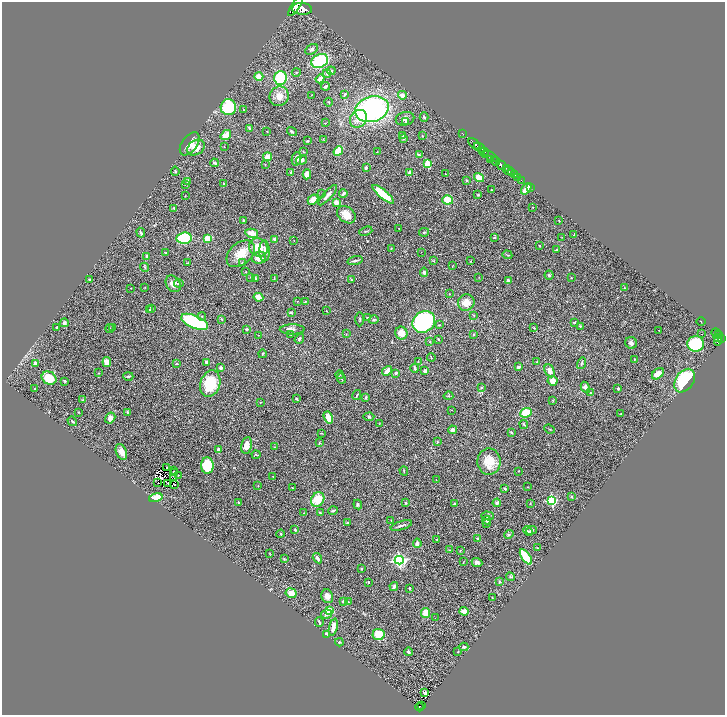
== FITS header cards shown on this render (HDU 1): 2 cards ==
NAXIS1  =                 1446
NAXIS2  =                 1425

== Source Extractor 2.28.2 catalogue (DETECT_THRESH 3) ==
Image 1446 x 1425 px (HDU 1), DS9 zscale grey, zoomed out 1/2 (1 PNG px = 2 x 2 image px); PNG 727 x 717 px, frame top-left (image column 2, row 1425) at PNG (2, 2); each listed source drawn as its Kron ellipse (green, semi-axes under 4 px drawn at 4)
Background 1.39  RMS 0.04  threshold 0.12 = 3 sigma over >= 5 px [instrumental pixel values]
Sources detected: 350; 27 cannot appear on this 1/2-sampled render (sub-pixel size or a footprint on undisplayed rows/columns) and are neither listed nor drawn; the other 323 listed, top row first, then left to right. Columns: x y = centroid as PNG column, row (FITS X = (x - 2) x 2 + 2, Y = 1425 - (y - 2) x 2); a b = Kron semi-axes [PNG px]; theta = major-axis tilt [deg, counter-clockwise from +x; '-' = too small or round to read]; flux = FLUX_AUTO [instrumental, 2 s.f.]
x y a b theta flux
296 6 11 4 54 6100
302 9 10 5 -5 7600
312 49 7 5 30 19
320 61 9 6 28 460
331 71 4 4 - 16
296 72 4 3 - 6.4
327 73 4 3 - 12
259 76 4 4 - 65
280 78 7 6 - 470
320 79 5 3 - 50
326 86 4 3 - 15
345 94 4 2 - 5.2
311 95 2 2 - 2.6
402 95 4 4 - 40
279 96 10 9 - 71
329 102 4 2 - 4.5
228 107 8 8 - 430
372 109 17 12 16 1600
243 110 3 2 - 4.9
424 117 4 3 - 12
358 119 9 8 - 73
405 119 9 6 13 39
406 121 3 3 - 12
325 123 3 2 - 3.6
249 128 4 3 - 8.4
267 132 2 1 - 3.5
292 132 5 2 - 13
463 134 3 1 - 28
226 135 6 3 36 110
403 136 4 3 - 7.5
422 136 3 2 - 3.2
403 138 4 3 - 21
323 139 3 2 - 3.3
307 141 4 3 - 7.1
190 144 13 7 53 70
474 144 7 3 -42 2200
224 147 2 2 - 3
196 148 9 7 34 92
480 148 6 2 -37 1700
338 151 5 3 - 170
303 152 3 2 - 4.3
377 152 2 2 - 3.6
484 152 5 2 - 480
486 154 3 2 - 570
419 155 4 3 - 11
491 156 8 2 -34 1800
268 157 4 4 - 72
297 159 7 4 77 31
301 160 5 4 - 19
490 160 3 2 - 310
496 161 4 3 - 1300
214 163 4 3 - 13
265 164 2 2 - 3.2
427 164 3 3 - 240
501 165 5 2 - 3000
366 168 3 2 - 11
506 169 3 2 - 580
175 171 5 3 - 6.9
509 171 5 2 - 1200
291 172 3 3 - 10
410 172 3 3 - 37
511 172 2 2 - 540
307 174 5 4 - 44
445 174 2 2 - 2.8
514 175 3 2 - 360
479 177 5 4 - 100
517 178 3 2 - 250
467 180 3 2 - 6.6
521 180 2 1 - 75
188 181 3 3 - 34
224 183 3 3 - 11
185 184 3 2 - 8.1
530 187 2 1 - 30
526 189 6 3 49 88
492 190 3 2 - 3.5
322 193 2 2 - 3
343 194 4 3 - 21
383 194 13 4 -40 230
328 195 13 3 48 32
478 195 3 2 - 7
185 196 2 1 - 3.6
313 200 6 4 42 65
448 200 5 4 - 140
336 202 4 3 - 40
532 207 2 2 - 3.3
174 208 3 2 - 7.8
346 215 10 7 -39 110
244 220 3 2 - 8.8
559 220 2 2 - 4
398 228 2 1 - 2
366 231 7 2 19 8.2
424 232 5 3 - 10
141 233 5 2 - 19
252 233 6 4 -13 65
574 235 4 2 - 5
562 237 2 2 - 3.3
184 238 7 5 6 490
207 238 4 3 - 180
494 238 4 3 - 6.8
275 239 3 3 - 22
294 240 3 1 - 2.6
540 246 2 2 - 5.8
258 248 10 8 -45 150
391 248 3 3 - 4.7
557 250 3 3 - 5.9
265 251 10 5 -88 35
421 252 2 1 - 8.2
166 253 3 2 - 3.7
241 254 16 10 41 140
507 255 5 2 - 6.6
147 256 3 2 - 15
259 258 7 6 - 70
355 261 8 2 16 14
434 261 3 3 - 4.7
470 261 3 2 - 4.2
188 263 3 1 - 2.9
242 263 3 3 - 6.5
453 266 4 1 - 3
145 267 5 2 - 6.4
246 272 2 2 - 3.7
424 272 4 3 - 19
549 275 4 4 - 11
251 277 3 2 - 5.2
479 277 2 2 - 1.8
571 278 3 3 - 5.4
255 279 3 2 - 14
274 279 4 2 - 4.5
89 280 2 2 - 6.4
352 280 3 3 - 6.7
508 280 3 3 - 20
179 283 4 3 - 11
173 284 9 7 -55 43
145 287 2 2 - 2.9
131 288 2 1 - 3
625 288 2 2 - 3
450 294 2 2 - 3
258 297 5 3 - 78
297 301 2 1 - 2.2
305 302 3 2 - 5.3
466 303 8 8 - 87
151 308 3 3 - 6.7
149 310 4 3 - 11
326 311 2 2 - 6.5
291 313 4 3 - 8.8
473 315 3 2 - 4.6
202 316 4 3 - 7.2
368 318 3 2 - 6.3
222 319 3 3 - 7.1
360 319 7 2 -89 9.3
374 320 5 4 - 12
194 322 14 6 -23 860
424 322 12 10 36 1200
574 322 4 3 - 7.2
701 322 4 1 - 2.5
64 323 4 3 - 17
439 325 2 2 - 6.7
580 326 4 3 - 8.8
57 327 3 2 - 12
113 327 3 3 - 6.8
110 328 4 3 - 7.2
534 328 3 2 - 7.7
247 329 3 2 - 11
292 329 12 5 0 29
659 330 2 1 - 2.9
401 333 6 6 - 85
716 333 5 2 - 360
346 334 3 2 - 3.1
474 334 4 3 - 7.6
701 334 2 1 - 8.6
259 335 2 2 - 2.3
291 335 2 1 - 2.2
718 335 2 1 - 220
718 337 2 1 - 100
722 338 3 2 - 880
299 339 5 3 - 8.7
438 339 3 2 - 5.5
718 340 6 3 76 1100
430 342 3 2 - 4.9
631 343 6 6 - 29
696 344 8 7 - 490
262 354 4 3 - 5.7
431 357 4 2 - 4.8
635 359 2 2 - 3.7
107 362 5 4 - 66
206 362 4 3 - 11
418 362 2 2 - 2.9
537 362 3 3 - 4.8
35 363 3 3 - 27
581 363 6 2 73 8
176 364 3 2 - 4.5
518 367 4 3 - 19
220 368 3 3 - 16
415 368 4 3 - 13
387 371 5 3 - 76
425 371 4 3 - 14
550 371 7 4 -65 41
98 373 3 2 - 3.6
396 373 4 3 - 15
658 374 7 4 42 87
340 375 4 2 - 5.3
128 376 5 3 - 12
49 378 8 6 -31 180
341 378 5 3 - 8
65 381 3 3 - 8.9
553 381 5 4 - 70
685 381 13 9 54 490
210 384 13 9 71 280
585 387 6 4 -62 30
481 388 3 3 - 6.5
618 388 3 3 - 8.9
34 389 2 2 - 4.4
591 393 4 3 - 10
357 395 5 2 - 10
448 396 5 2 - 5.5
366 397 4 2 - 9.9
297 399 3 2 - 6.3
82 400 3 2 - 4.7
553 401 3 2 - 4.3
260 403 3 2 - 3.8
451 410 3 2 - 2.8
79 412 2 2 - 3.7
127 412 3 3 - 9.2
526 413 6 4 23 220
621 414 4 2 - 6
328 417 6 3 -70 110
369 417 5 4 - 11
110 418 6 5 - 37
72 421 5 2 - 9.1
379 424 2 2 - 3.1
524 424 4 2 - 9.3
549 429 5 1 - 4
452 430 4 3 - 35
511 432 3 2 - 6.4
321 433 3 2 - 4.1
437 442 4 2 - 6
319 443 3 3 - 4.9
246 445 8 5 80 60
274 447 3 1 - 3.7
219 449 3 3 - 49
121 452 8 5 -66 64
256 455 4 2 - 5.5
489 462 13 11 -88 150
207 466 8 6 88 250
166 468 3 1 - 1.8
173 471 2 1 - 2.1
404 471 4 3 - 6.5
519 471 3 2 - 3.2
175 473 2 1 - 6.3
179 475 4 1 - 2.5
273 476 3 2 - 3.3
174 477 2 1 - 3.8
436 479 2 2 - 3.3
158 483 2 1 - 2.8
167 483 2 1 - 2.8
175 485 3 2 - 15
258 486 3 2 - 3.5
528 487 3 2 - 3.5
292 488 3 2 - 4.6
505 489 4 3 - 7.4
571 496 3 3 - 8.1
156 498 7 4 12 170
318 499 7 6 - 150
552 501 3 3 - 800
239 502 2 2 - 24
405 503 3 2 - 8.2
497 503 4 3 - 18
530 503 4 2 - 4.3
454 504 2 2 - 7.1
358 505 5 4 - 12
333 510 5 3 - 9.6
304 513 3 2 - 3.8
320 513 3 3 - 5.9
488 516 6 3 -1 12
391 520 2 2 - 2.5
487 520 4 4 - 32
348 523 4 3 - 8
487 524 3 2 - 4.5
401 525 11 2 17 17
295 530 2 2 - 12
531 530 5 4 - 21
528 531 5 4 - 11
280 534 4 3 - 9.7
509 534 5 4 - 12
477 538 4 3 - 6.8
437 539 2 1 - 3.5
417 543 4 3 - 38
537 548 3 2 - 4.6
449 550 4 2 - 5.8
460 550 3 2 - 3.3
269 553 3 2 - 3.9
526 557 9 3 -55 320
317 558 5 3 - 23
284 559 3 3 - 5.4
399 560 4 4 - 1600
463 562 4 2 - 3.7
477 562 5 4 - 24
361 569 3 3 - 7.1
510 577 4 3 - 9.6
368 582 3 3 - 6.1
499 582 3 3 - 9.7
394 587 4 3 - 21
410 588 3 2 - 7.2
291 593 5 4 - 74
327 596 7 5 -69 51
492 598 2 2 - 4.2
344 601 4 3 - 30
349 602 3 2 - 4.8
329 610 3 2 - 150
464 611 4 3 - 51
426 613 5 4 - 110
326 614 6 4 9 28
435 618 2 1 - 2.6
319 622 5 2 - 11
333 627 9 3 77 61
326 634 3 2 - 46
378 634 6 5 - 130
339 642 4 3 - 9.9
464 647 4 3 - 12
408 652 4 3 - 12
458 652 2 2 - 3.3
425 693 3 2 - 18
422 706 2 1 - 30
419 707 4 2 - 210
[27 sub-pixel or undisplayed-footprint detections neither listed nor drawn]